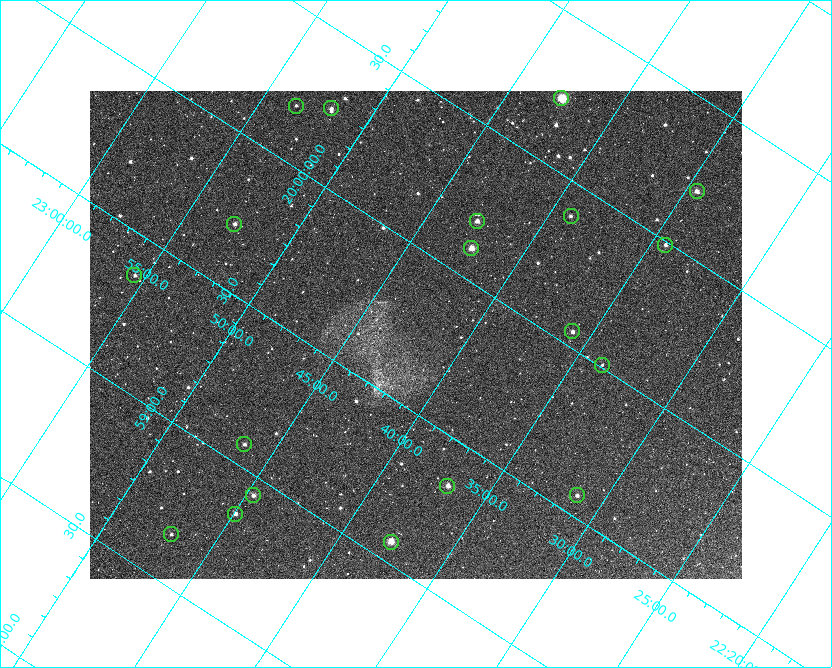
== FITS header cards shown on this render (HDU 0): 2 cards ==
NAXIS1  =                 1304 / length of data axis 1
NAXIS2  =                  976 / length of data axis 2

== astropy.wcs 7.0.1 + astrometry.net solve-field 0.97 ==
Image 1304 x 976 px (HDU 0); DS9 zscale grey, zoomed out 1/2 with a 90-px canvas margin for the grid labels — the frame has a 2x2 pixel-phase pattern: neighbouring pixels differ more than pixels two apart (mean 1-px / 2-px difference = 1.338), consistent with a one-shot-colour (mosaic) sensor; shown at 1/2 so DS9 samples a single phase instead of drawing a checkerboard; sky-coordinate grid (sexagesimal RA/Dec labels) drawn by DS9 from the SOLVED WCS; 19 Tycho-2 reference stars matched to detected sources circled (green)
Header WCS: RA---TAN/DEC--TAN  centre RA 19:59:42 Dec +22:43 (299.93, +22.72 deg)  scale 1.52 arcsec/px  FOV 33.0' x 24.7'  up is +57 deg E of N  parity flipped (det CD > 0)
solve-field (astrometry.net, Tycho-2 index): SOLVED blind (the header's WCS was not the basis of the solution)
Solved WCS: RA---TAN-SIP/DEC--TAN-SIP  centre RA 19:59:44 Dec +22:42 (299.93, +22.70 deg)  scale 1.48 arcsec/px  FOV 32.2' x 24.1'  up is +57 deg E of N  parity flipped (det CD > 0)
** header WCS and blind solve DISAGREE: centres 1.16' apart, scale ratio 0.976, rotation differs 0 deg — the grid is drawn from the SOLVED WCS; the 'Header WCS' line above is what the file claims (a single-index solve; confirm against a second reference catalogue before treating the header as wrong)
Tycho-2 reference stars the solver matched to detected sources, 19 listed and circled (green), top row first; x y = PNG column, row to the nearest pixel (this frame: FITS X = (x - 90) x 2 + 1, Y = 976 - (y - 91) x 2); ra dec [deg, ICRS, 3 dp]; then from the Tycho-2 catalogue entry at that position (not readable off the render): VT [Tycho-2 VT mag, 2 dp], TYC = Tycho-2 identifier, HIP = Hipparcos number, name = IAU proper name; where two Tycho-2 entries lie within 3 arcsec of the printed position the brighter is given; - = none
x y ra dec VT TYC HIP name
561 98 300.182 +22.711 7.78 2141-972-1 98505 -
296 106 300.047 +22.890 11.14 2141-1038-1 - -
332 109 300.062 +22.864 10.91 2141-624-1 - -
697 192 300.178 +22.575 10.31 2141-1260-1 - -
571 216 300.098 +22.651 10.86 2141-1404-1 - -
478 222 300.049 +22.713 10.35 2141-1146-1 - -
234 224 299.929 +22.879 10.43 2141-107-1 - -
666 246 300.122 +22.572 10.82 2141-1144-1 - -
472 249 300.026 +22.705 9.00 2141-688-1 98440 -
134 276 299.841 +22.925 10.47 2141-2482-1 - -
572 332 300.012 +22.597 11.21 2141-1110-1 - -
602 366 300.002 +22.562 11.95 2141-1318-1 - -
244 444 299.768 +22.773 10.62 2141-884-1 - -
448 486 299.837 +22.614 9.93 2141-922-1 - -
254 496 299.735 +22.744 10.47 2141-650-1 - -
577 496 299.892 +22.521 10.65 2141-1024-1 - -
235 514 299.712 +22.749 10.42 2141-1488-1 - -
171 534 299.665 +22.783 11.14 2141-722-1 - -
391 542 299.767 +22.628 9.33 2141-566-1 - -